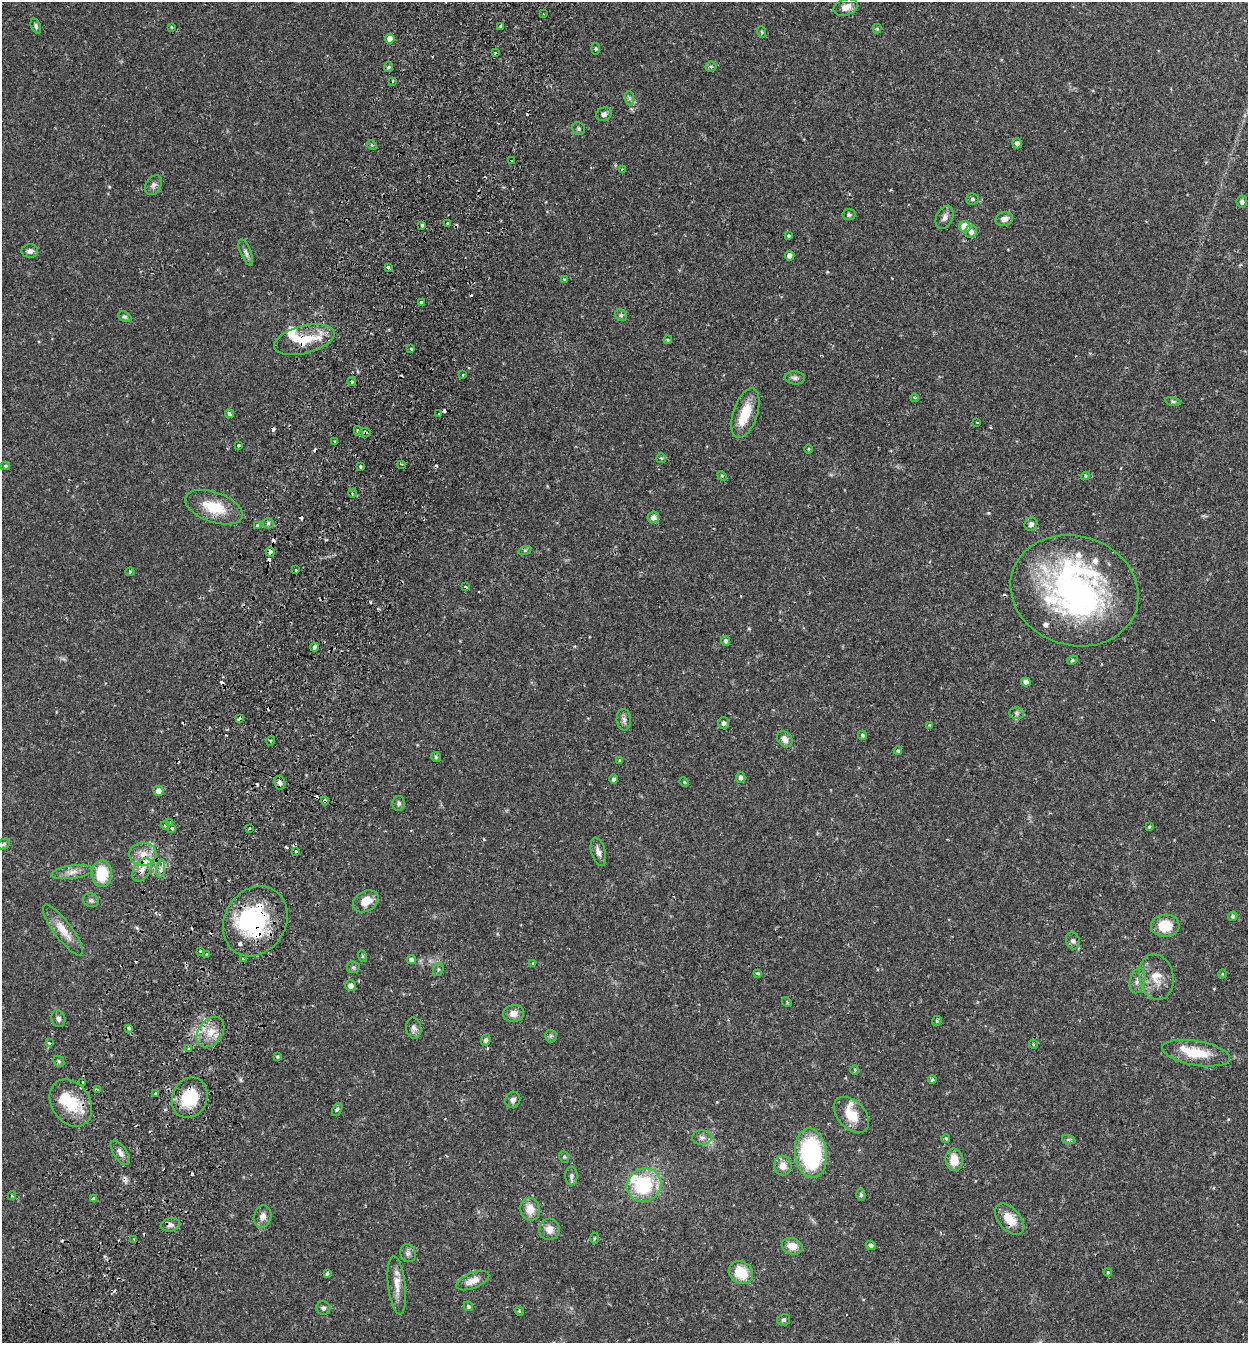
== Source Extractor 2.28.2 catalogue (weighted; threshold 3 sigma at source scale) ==
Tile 7 of 4 x 4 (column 3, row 2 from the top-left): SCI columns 2685-3930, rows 2712-4052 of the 5497 x 5417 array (HDU 1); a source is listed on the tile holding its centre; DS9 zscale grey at full resolution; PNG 1250 x 1345 px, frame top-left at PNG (2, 2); each listed source drawn as its Kron ellipse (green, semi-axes under 4 px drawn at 4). Shown black and unused: <1% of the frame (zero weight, under 2 of 3 exposures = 3% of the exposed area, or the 3 px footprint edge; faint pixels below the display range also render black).
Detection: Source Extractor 2.28.2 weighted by HDU 2 'WHT'; one run over the whole footprint, this tile lists its part. Background 0.0653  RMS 0.0051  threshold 0.023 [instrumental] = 3 sigma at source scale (4.5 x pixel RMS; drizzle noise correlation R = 1.50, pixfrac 1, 0.05/0.05 arcsec/px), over >= 5 px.
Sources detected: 229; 2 inside a brighter object's white glare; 29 cosmic-ray / hot-pixel residue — neither listed nor drawn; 12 inside a brighter listed object's ellipse — not listed separately; the other 186 listed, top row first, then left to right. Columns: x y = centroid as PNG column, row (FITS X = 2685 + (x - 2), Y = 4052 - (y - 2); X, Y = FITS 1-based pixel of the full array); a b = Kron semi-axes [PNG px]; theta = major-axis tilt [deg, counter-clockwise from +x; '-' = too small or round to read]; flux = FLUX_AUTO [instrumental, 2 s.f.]
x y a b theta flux
846 7 12 8 17 4.1
543 14 3 2 - 0.39
36 26 8 5 -68 1.1
501 26 4 3 - 3.4
171 27 3 3 - 0.46
877 29 4 4 - 0.62
762 32 6 3 -71 0.55
390 39 5 4 - 3.5
596 49 6 4 -83 0.64
495 53 3 2 - 0.48
388 67 5 4 - 0.74
711 67 5 5 - 0.76
393 81 3 2 - 0.48
629 98 7 4 -89 1
604 114 8 6 27 1.8
579 129 7 6 - 0.91
1017 143 5 5 - 1.6
372 145 5 4 - 0.59
511 160 4 2 - 0.39
622 169 3 3 - 0.37
153 185 11 7 59 1.8
973 199 6 5 - 0.92
1242 202 6 5 - 1.3
849 214 6 5 - 1
945 217 12 8 63 2.3
1004 219 9 7 18 2.8
448 223 3 3 - 2.6
422 225 3 3 - 1.4
965 227 6 5 - 11
971 231 6 6 - 2.2
789 236 3 3 - 1.8
30 251 8 6 -1 2
246 253 14 5 -68 1.8
790 256 5 4 - 2
388 267 4 3 - 1.7
564 279 4 4 - 0.45
421 302 3 3 - 1.4
621 315 6 5 - 0.96
125 317 7 5 -26 0.86
304 340 31 14 14 13
668 340 4 4 - 0.5
411 349 3 2 - 1.5
463 375 3 2 - 0.58
795 378 10 6 -6 1.6
352 382 4 3 - 0.87
914 398 4 3 - 0.67
1173 401 8 4 -11 0.8
439 413 3 2 - 0.78
745 413 26 12 71 12
229 414 4 4 - 1.2
977 422 3 3 - 0.7
358 431 5 4 - 1.6
365 432 5 4 - 1.1
335 442 3 2 - 0.62
238 445 3 3 - 2.4
809 449 5 3 - 0.44
661 458 5 5 - 0.85
401 464 3 2 - 0.47
5 466 4 3 - 0.83
360 466 3 3 - 0.91
722 476 5 4 - 0.58
1085 476 4 4 - 0.58
352 493 4 3 - 0.44
214 507 30 15 -19 16
653 517 6 5 - 2.4
268 523 5 5 - 0.84
1031 524 7 6 - 1.4
257 525 3 3 - 1.3
525 550 7 4 18 0.75
270 552 5 4 - 2.4
296 570 3 3 - 1.4
130 572 4 4 - 0.45
465 587 3 3 - 0.96
1074 591 65 54 -18 150
725 641 5 4 - 1.1
314 647 4 4 - 1.2
1072 660 5 4 - 0.82
1026 682 4 4 - 1.8
1016 713 7 6 - 1.2
239 719 4 3 - 1.3
624 720 11 7 -86 1.8
724 723 6 5 - 1.6
930 725 4 3 - 0.68
862 735 4 4 - 0.78
785 739 9 7 -46 2.9
270 741 5 3 - 0.46
898 751 4 3 - 0.71
436 757 5 5 - 0.87
620 760 4 3 - 0.6
741 777 5 4 - 1.5
614 779 5 4 - 1.2
684 782 5 4 - 0.55
280 783 7 5 -77 1.9
158 791 5 5 - 2.6
325 801 4 3 - 2.1
398 803 7 6 - 1.3
170 822 3 3 - 1.6
165 825 4 3 - 0.79
1149 827 4 3 - 0.59
172 828 3 3 - 3
249 828 3 3 - 1.8
4 844 6 5 - 0.78
296 851 3 3 - 1.3
598 852 14 7 -74 2.6
143 854 13 12 - 7
161 869 9 4 82 1.7
142 870 13 8 57 4.2
72 872 21 6 8 3.7
102 874 13 10 -89 15
91 900 8 6 -23 1.3
366 901 14 10 33 7
1233 916 5 4 - 0.74
255 921 37 30 58 50
1165 926 14 11 2 13
63 930 31 9 -53 8.1
1073 941 8 7 - 1.6
201 951 3 3 - 1.6
206 954 3 3 - 1
362 956 6 4 -71 0.53
243 959 3 3 - 0.83
411 960 5 4 - 1.6
533 963 4 3 - 0.5
353 967 6 6 - 0.98
438 969 7 5 71 0.84
758 973 3 3 - 1.6
1222 974 5 3 - 0.44
1156 977 23 17 -78 8.7
1138 981 13 7 75 2.6
350 986 5 5 - 2.4
787 1002 5 4 - 0.51
514 1014 10 8 5 3.5
58 1019 9 7 -71 1.7
937 1021 5 4 - 0.59
129 1028 4 3 - 1.3
414 1028 11 7 -83 2
210 1032 17 11 54 7.3
551 1036 6 6 - 0.95
486 1040 6 5 - 1.1
49 1043 4 3 - 0.76
1033 1044 5 3 - 0.57
189 1049 4 3 - 1
1196 1053 34 12 -10 16
277 1056 4 4 - 0.63
59 1061 6 5 - 0.71
855 1070 5 3 - 0.45
932 1079 4 3 - 0.67
83 1083 4 3 - 3.8
97 1089 4 3 - 0.81
156 1093 3 3 - 0.86
190 1098 21 17 65 20
513 1100 8 7 - 2.1
71 1103 25 19 -56 17
337 1109 7 4 62 1
851 1115 21 13 -46 10
702 1137 10 7 0 2.3
946 1138 4 3 - 0.51
1069 1140 7 4 -19 0.93
120 1153 14 6 -56 2.4
811 1153 25 16 -83 66
564 1157 6 5 - 0.74
954 1160 11 8 -84 7.3
783 1166 10 9 - 3.7
571 1176 9 6 90 1.6
644 1185 18 16 32 31
861 1195 6 4 -76 0.75
12 1196 4 4 - 0.59
93 1199 4 3 - 1.6
530 1209 11 10 - 5.9
262 1217 11 8 74 3.2
1010 1219 18 11 -48 8.5
170 1225 10 6 8 1.8
549 1229 10 10 - 4.4
595 1238 5 3 - 0.54
134 1239 3 3 - 1.8
871 1245 5 4 - 1.3
792 1246 10 8 -18 5.5
408 1253 9 7 -67 1.8
1108 1272 4 3 - 0.52
327 1273 4 3 - 0.78
741 1273 13 10 -40 12
473 1281 17 7 22 4.4
397 1286 29 8 -84 6.4
468 1306 5 4 - 0.85
323 1308 7 6 - 1.4
519 1311 5 4 - 0.69
784 1320 6 5 - 0.92
Overlapping masked pixels (flux is a lower limit): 12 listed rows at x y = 304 340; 365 432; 270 552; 280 783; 325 801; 143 854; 142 870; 255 921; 83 1083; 190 1098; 71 1103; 1010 1219